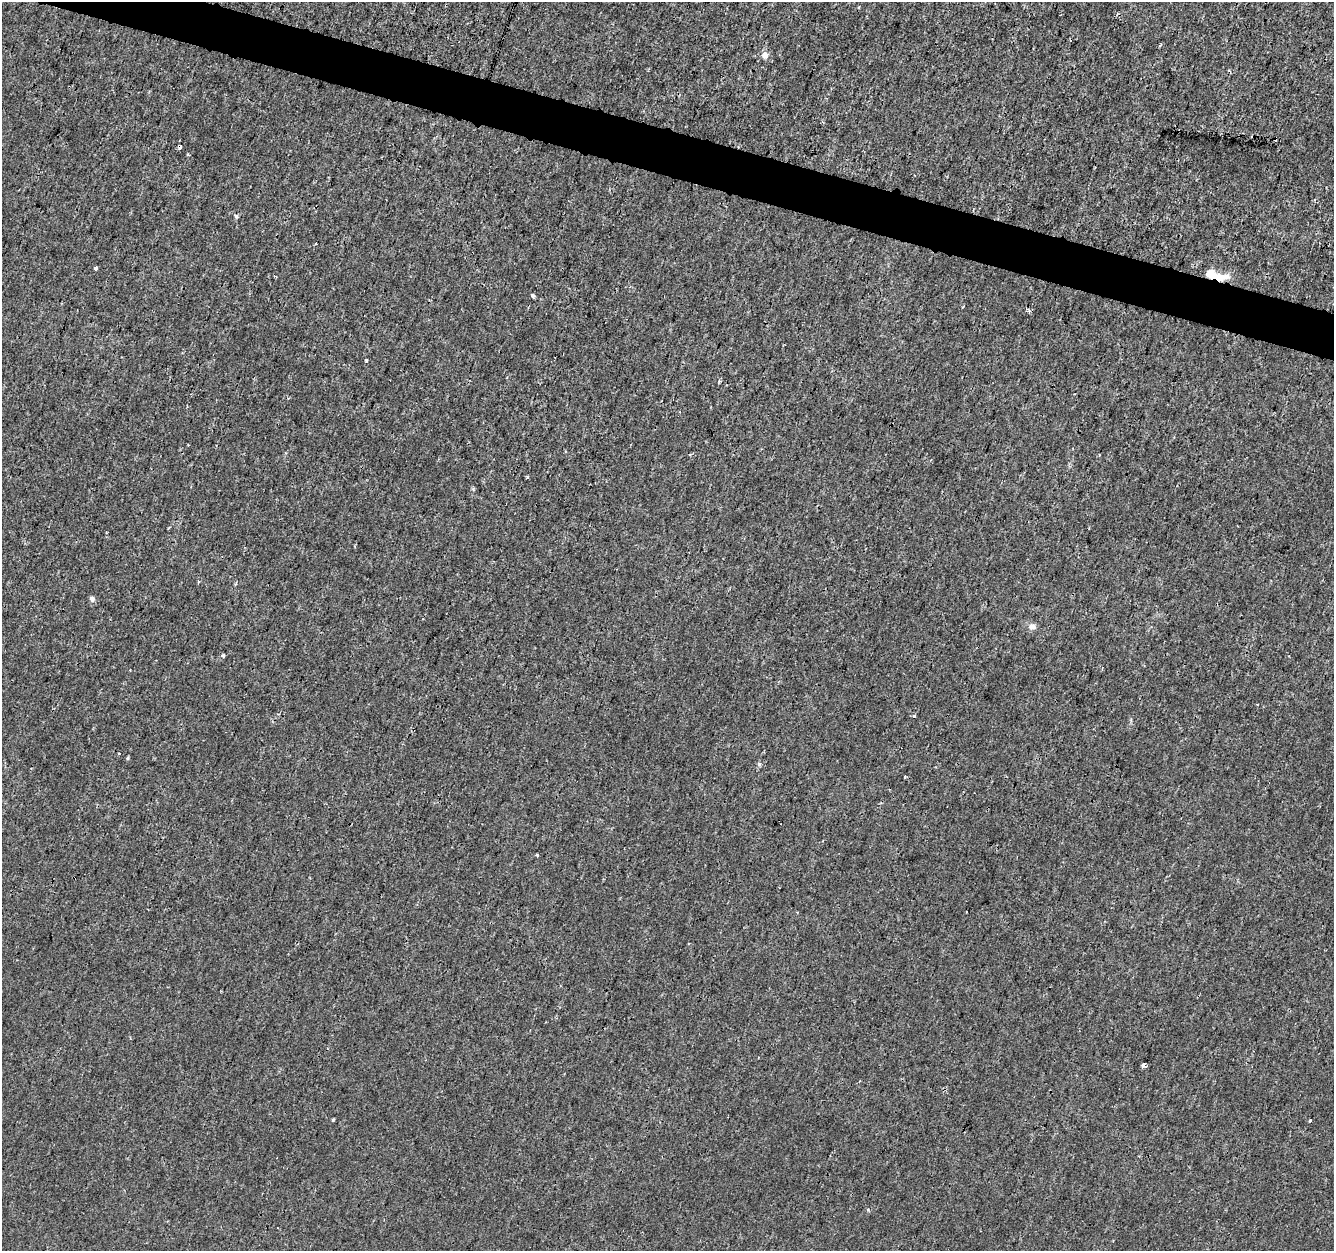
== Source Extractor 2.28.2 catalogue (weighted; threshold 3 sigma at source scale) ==
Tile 11 of 4 x 4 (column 3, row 3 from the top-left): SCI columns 2663-3994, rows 1469-2717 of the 5333 x 5498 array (HDU 1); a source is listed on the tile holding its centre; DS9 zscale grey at full resolution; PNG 1336 x 1253 px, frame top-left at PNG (2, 2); no overlay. Shown black and unused: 3% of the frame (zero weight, under 3 of 4 exposures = <1% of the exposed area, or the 3 px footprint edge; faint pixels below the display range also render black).
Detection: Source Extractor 2.28.2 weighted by HDU 2 'WHT'; one run over the whole footprint, this tile lists its part. Background 7.81e-05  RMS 0.0014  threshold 0.00641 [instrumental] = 3 sigma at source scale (4.5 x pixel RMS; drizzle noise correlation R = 1.50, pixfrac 1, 0.0396/0.0396 arcsec/px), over >= 5 px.
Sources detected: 26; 5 cosmic-ray / hot-pixel residue — not listed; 1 inside a brighter listed object's ellipse — not listed separately; the other 20 listed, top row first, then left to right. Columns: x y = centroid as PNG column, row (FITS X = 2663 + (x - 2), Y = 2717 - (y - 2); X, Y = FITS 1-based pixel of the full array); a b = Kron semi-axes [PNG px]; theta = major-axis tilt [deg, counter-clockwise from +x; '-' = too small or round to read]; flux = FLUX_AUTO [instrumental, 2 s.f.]
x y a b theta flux
1160 45 6 2 45 0.14
765 55 7 6 - 0.84
180 146 4 3 - 1.5
235 216 3 3 - 0.95
95 269 4 3 - 0.76
1213 275 27 10 -20 2.7
532 296 3 3 - 1.5
963 306 3 2 - 0.1
366 361 3 3 - 0.34
527 477 3 3 - 0.28
92 599 7 6 - 0.41
1032 626 11 8 -7 0.65
223 656 4 4 - 0.31
1257 704 3 2 - 0.13
128 758 5 3 - 0.15
905 776 3 3 - 0.4
537 855 4 3 - 0.17
1143 1065 3 3 - 14
333 1120 4 3 - 0.17
1310 1121 3 3 - 0.98
Overlapping masked pixels (flux is a lower limit): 2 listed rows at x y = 180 146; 1213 275